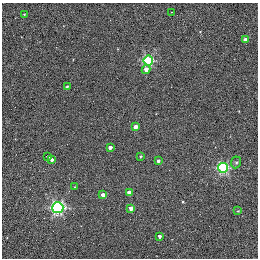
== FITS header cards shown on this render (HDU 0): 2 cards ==
NAXIS1  =                  256 / STANDARD FITS FORMAT
NAXIS2  =                  256 / STANDARD FITS FORMAT

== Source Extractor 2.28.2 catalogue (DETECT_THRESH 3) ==
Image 256 x 256 px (HDU 0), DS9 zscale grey, 1 PNG px = 1 image px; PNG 260 x 260 px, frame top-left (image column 1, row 256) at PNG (2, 3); each listed source drawn as its Kron ellipse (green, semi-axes under 4 px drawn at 4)
Background 0.498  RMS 4.9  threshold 14.8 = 3 sigma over >= 5 px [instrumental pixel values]
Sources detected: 21; all 21 listed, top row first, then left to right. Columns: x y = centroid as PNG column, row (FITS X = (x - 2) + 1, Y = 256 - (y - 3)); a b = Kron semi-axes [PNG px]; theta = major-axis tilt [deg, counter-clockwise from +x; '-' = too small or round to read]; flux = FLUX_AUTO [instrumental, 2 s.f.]
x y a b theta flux
171 12 2 2 - 500
24 14 2 2 - 250
245 40 3 3 - 2000
148 61 5 4 - 29000
146 69 4 4 - 1500
67 87 4 3 - 460
135 127 4 3 - 2900
110 147 3 3 - 1200
140 156 3 3 - 390
48 157 3 3 - 850
51 160 3 3 - 1200
158 161 3 3 - 830
236 162 6 5 - 620
223 168 5 5 - 38000
75 187 3 3 - 300
129 192 4 3 - 2600
103 195 4 3 - 2600
58 208 5 5 - 61000
131 208 4 3 - 2500
238 211 3 3 - 290
159 236 3 3 - 1100

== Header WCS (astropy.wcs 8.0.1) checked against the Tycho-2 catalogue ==
Header WCS as astropy/WCSLIB reads it (applying the file's SIP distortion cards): RA---TAN-SIP/DEC--TAN-SIP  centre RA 20:00:38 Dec +22:42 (300.16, +22.70 deg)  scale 1.22 arcsec/px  FOV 5.2' x 5.2'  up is +79 deg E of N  parity normal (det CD < 0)
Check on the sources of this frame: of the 21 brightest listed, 3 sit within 1.5 arcsec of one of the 5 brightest Tycho-2 stars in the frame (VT <= 11.35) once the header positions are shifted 0.45 arcsec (0.39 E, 0.23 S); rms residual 0.43 arcsec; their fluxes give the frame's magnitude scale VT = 19.66 - 2.5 log10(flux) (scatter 0.13 mag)
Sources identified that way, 3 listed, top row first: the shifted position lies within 1.5 arcsec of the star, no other Tycho-2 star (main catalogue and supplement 1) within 3.0 arcsec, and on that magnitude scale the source's flux lands within +1.5 / -3 mag of the star's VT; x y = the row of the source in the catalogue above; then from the Tycho-2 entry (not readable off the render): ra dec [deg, ICRS J2000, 3 dp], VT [Tycho-2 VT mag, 2 dp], TYC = Tycho-2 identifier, HIP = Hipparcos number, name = IAU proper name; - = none
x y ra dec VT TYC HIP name
135 127 300.159 +22.702 11.00 2141-1346-1 - -
75 187 300.142 +22.678 11.35 2141-1182-1 - -
103 195 300.137 +22.687 11.25 2141-1124-1 - -